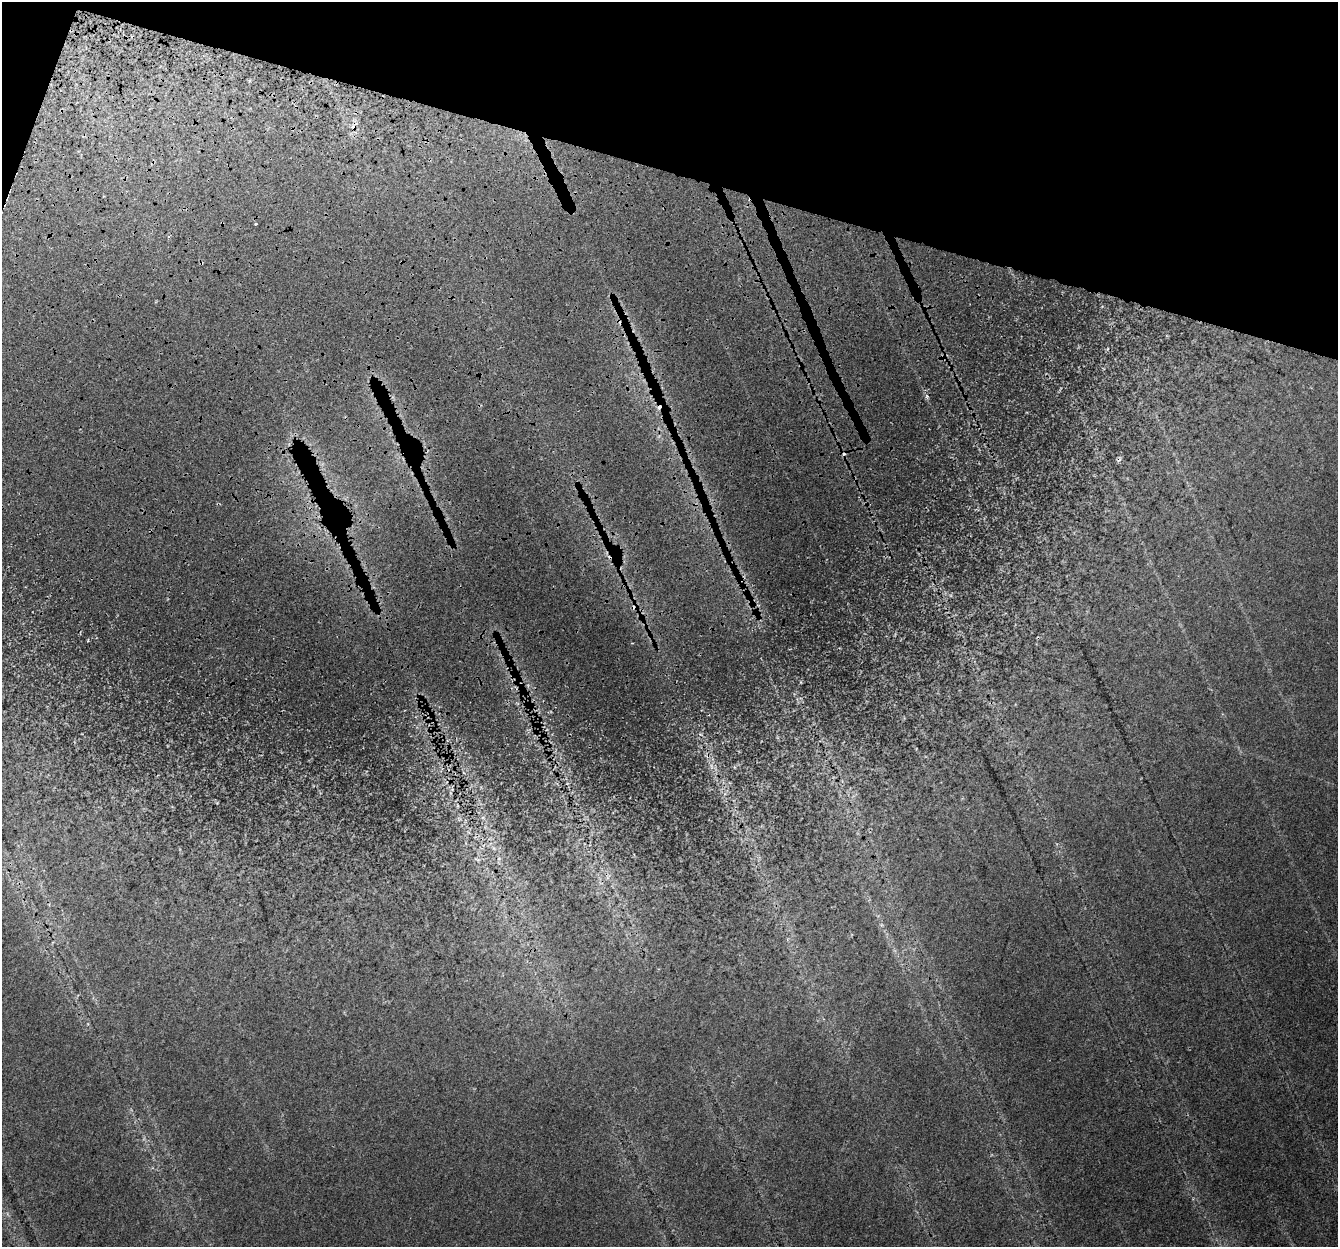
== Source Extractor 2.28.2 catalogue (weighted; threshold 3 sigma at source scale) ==
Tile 2 of 4 x 4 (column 2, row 1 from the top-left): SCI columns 1360-2695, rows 4006-5250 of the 5397 x 5587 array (HDU 1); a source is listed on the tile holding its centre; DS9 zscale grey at full resolution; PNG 1340 x 1249 px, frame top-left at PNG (2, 2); no overlay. Shown black and unused: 16% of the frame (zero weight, under 3 of 4 exposures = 5% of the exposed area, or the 3 px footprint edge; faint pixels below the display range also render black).
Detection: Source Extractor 2.28.2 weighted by HDU 2 'WHT'; one run over the whole footprint, this tile lists its part. Background 0.0675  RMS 0.005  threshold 0.0227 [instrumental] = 3 sigma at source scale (4.5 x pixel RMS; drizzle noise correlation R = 1.50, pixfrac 1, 0.0396/0.0396 arcsec/px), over >= 5 px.
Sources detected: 8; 1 too faint to see at this stretch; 4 cosmic-ray / hot-pixel residue — not listed; the other 3 listed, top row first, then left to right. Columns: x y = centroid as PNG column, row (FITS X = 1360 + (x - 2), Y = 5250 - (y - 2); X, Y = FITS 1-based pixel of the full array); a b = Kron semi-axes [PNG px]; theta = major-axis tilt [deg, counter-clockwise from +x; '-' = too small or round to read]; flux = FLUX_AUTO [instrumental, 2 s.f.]
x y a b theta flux
256 224 3 2 - 0.51
499 858 6 4 20 0.93
477 860 12 2 -17 0.91